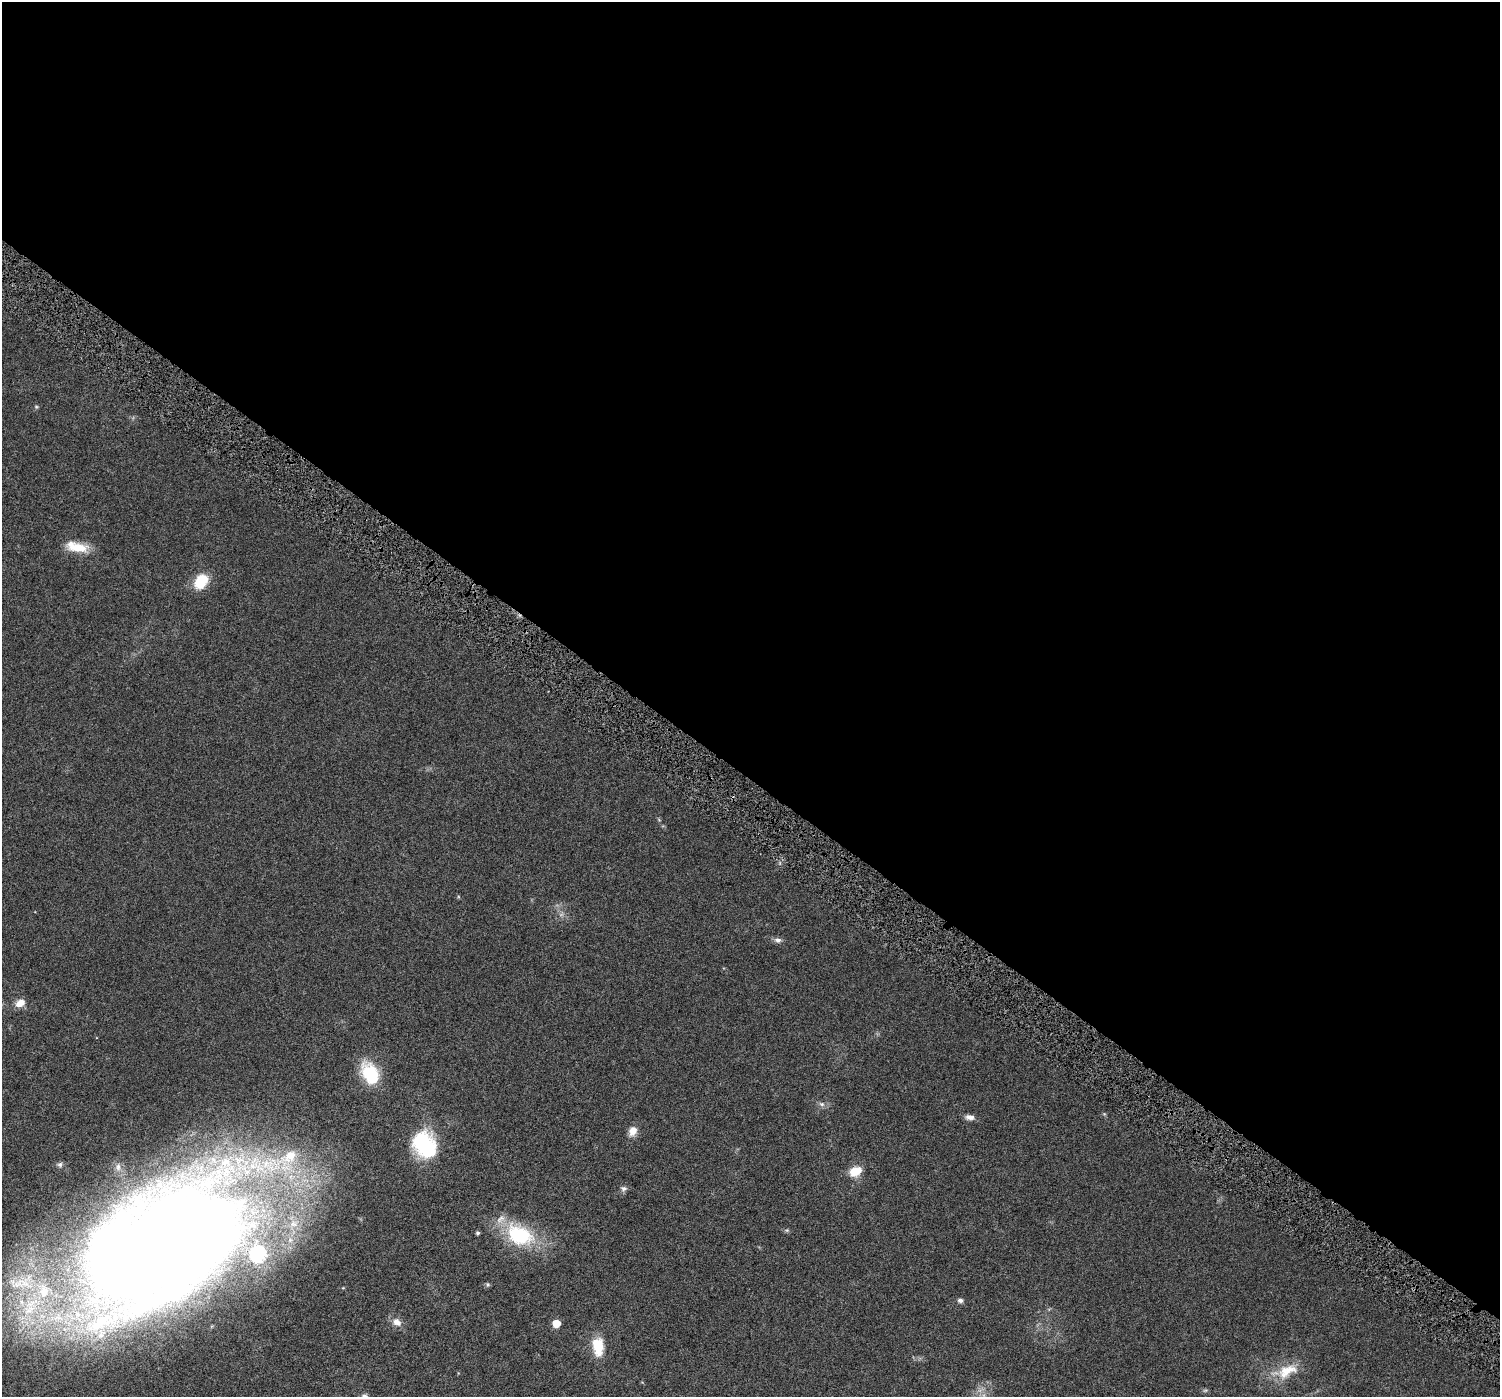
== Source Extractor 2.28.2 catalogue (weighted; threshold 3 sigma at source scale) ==
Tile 3 of 4 x 4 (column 3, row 1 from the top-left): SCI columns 3019-4516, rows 4505-5899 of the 6108 x 6152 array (HDU 1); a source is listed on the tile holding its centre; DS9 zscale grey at full resolution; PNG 1502 x 1399 px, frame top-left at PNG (2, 2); no overlay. Shown black and unused: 56% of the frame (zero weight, under 5 of 10 exposures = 4% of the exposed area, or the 3 px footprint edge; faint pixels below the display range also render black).
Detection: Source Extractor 2.28.2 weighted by HDU 2 'WHT'; one run over the whole footprint, this tile lists its part. Background 0.0241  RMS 0.002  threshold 0.00802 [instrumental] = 3 sigma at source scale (4.09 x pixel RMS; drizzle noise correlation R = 1.36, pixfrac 0.8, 0.0396/0.0396 arcsec/px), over >= 5 px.
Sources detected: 33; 1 too faint to see at this stretch — not listed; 8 inside a brighter listed object's ellipse — not listed separately; the other 24 listed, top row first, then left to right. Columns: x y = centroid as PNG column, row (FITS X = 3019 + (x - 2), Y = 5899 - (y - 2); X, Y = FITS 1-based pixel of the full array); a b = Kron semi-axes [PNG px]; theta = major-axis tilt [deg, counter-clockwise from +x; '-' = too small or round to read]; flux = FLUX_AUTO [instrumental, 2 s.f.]
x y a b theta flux
36 407 5 5 - 0.25
76 547 30 12 -12 4
201 581 15 11 59 6.5
778 940 10 7 -12 0.72
20 1003 12 9 33 1.6
370 1073 30 19 -62 7.6
822 1104 9 6 -16 0.63
970 1117 12 6 -6 0.97
633 1131 13 10 69 1.5
424 1145 32 25 -62 13
60 1165 8 7 - 0.56
855 1171 16 11 27 2.9
624 1189 9 7 1 0.58
787 1230 6 4 44 0.23
478 1233 4 4 - 0.34
520 1235 35 24 -27 13
162 1244 180 107 29 420
488 1285 7 5 90 0.28
960 1300 5 5 - 0.69
397 1322 13 9 -31 1.4
556 1323 5 5 - 3.7
598 1347 23 13 -85 4.5
1287 1371 32 17 26 5.1
1205 1390 7 4 1 0.3
Isophote crosses this tile's border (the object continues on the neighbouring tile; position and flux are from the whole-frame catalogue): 1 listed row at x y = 162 1244